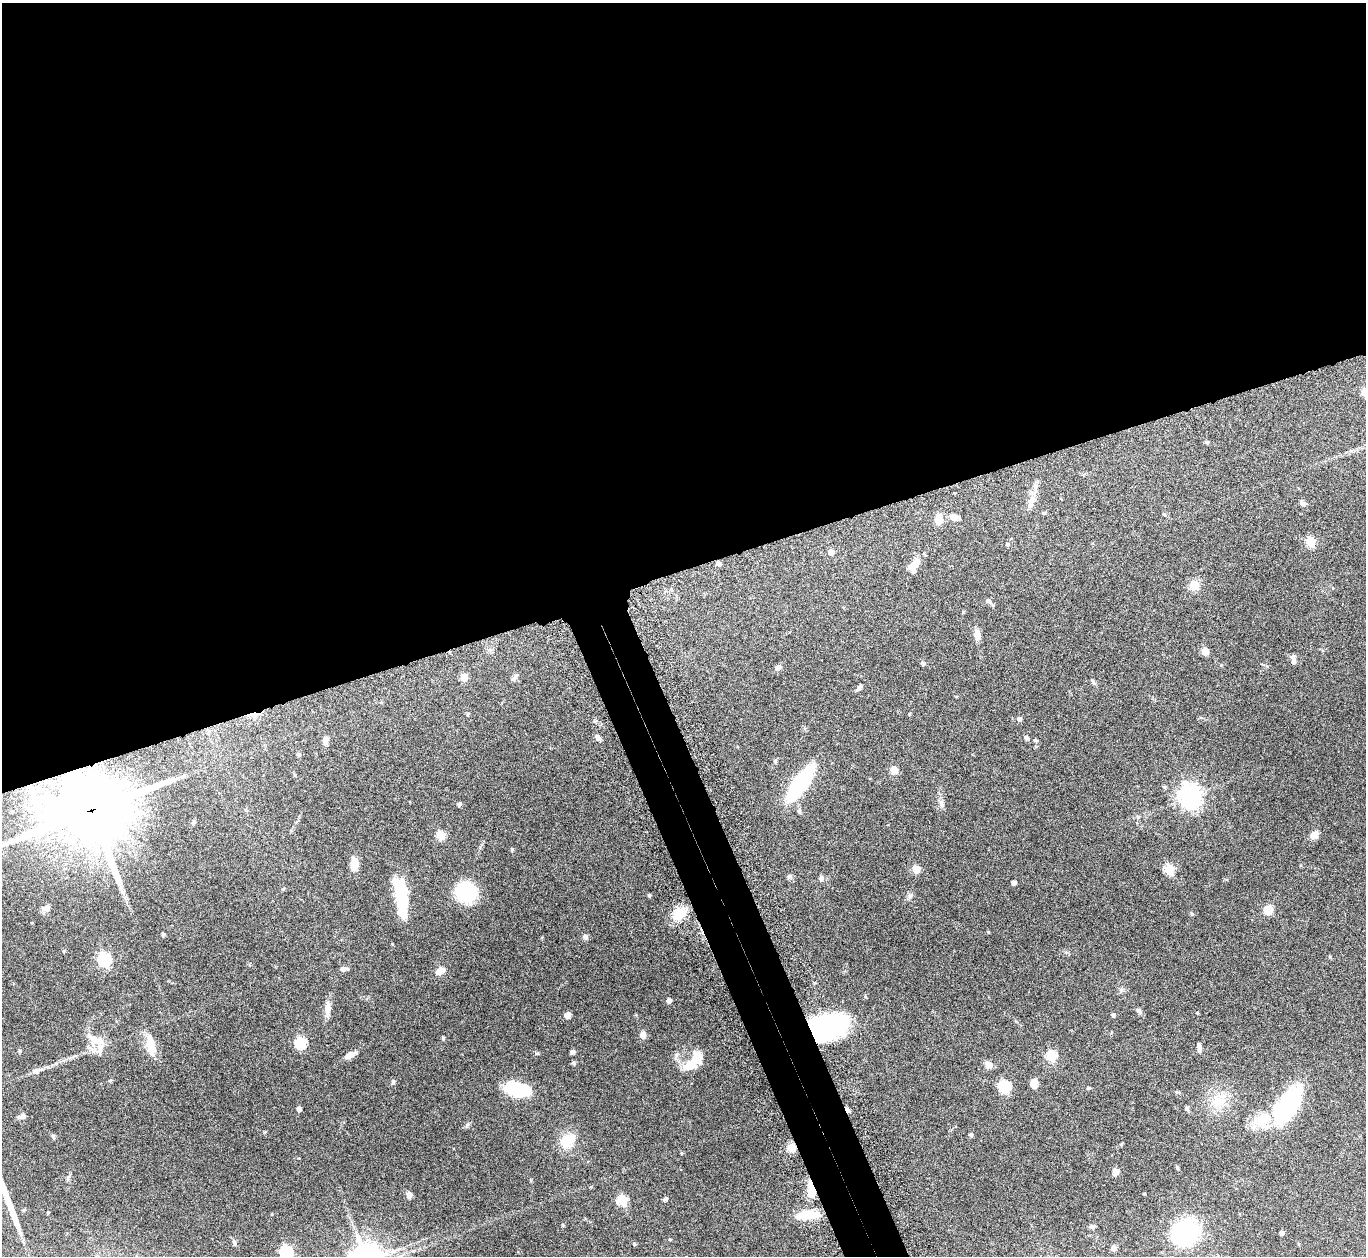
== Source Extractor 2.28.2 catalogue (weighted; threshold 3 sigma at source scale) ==
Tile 2 of 4 x 4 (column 2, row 1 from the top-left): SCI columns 1409-2772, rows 3953-5206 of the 5546 x 5534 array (HDU 1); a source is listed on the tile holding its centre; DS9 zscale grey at full resolution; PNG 1368 x 1258 px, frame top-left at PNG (2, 3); no overlay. Shown black and unused: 48% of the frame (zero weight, under 8 of 15 exposures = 4% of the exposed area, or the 3 px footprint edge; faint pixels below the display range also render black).
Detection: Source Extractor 2.28.2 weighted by HDU 2 'WHT'; one run over the whole footprint, this tile lists its part. Background 0.0793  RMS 0.0027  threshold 0.011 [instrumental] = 3 sigma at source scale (4.09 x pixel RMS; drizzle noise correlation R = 1.36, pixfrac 0.8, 0.05/0.05 arcsec/px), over >= 5 px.
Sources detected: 136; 4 inside a brighter object's white glare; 2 long thin detections or spike segments (spike, bleed or trail) — not listed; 4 inside a brighter listed object's ellipse — not listed separately; the other 126 listed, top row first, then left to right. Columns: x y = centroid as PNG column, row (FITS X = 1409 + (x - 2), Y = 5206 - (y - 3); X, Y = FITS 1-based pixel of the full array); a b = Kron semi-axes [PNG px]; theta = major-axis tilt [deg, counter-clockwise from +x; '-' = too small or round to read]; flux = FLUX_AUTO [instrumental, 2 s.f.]
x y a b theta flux
1365 392 5 5 - 7.8
1207 442 6 4 1 0.3
1035 486 7 6 - 0.66
1302 503 8 6 -45 0.74
1030 505 14 7 81 1.4
1044 513 6 4 19 0.27
1164 514 5 5 - 0.3
954 517 9 7 -4 1.6
939 519 13 8 81 2.3
1311 542 5 5 - 11
1007 544 5 5 - 0.33
831 552 5 4 - 1.7
719 564 5 5 - 0.71
914 565 14 8 50 4
1194 585 10 10 - 3
988 601 8 6 -47 0.65
977 634 12 7 -80 1.5
1205 651 5 5 - 4.7
1294 661 7 5 -87 0.83
924 663 6 4 18 0.3
778 668 9 7 34 0.67
464 677 5 5 - 3.5
515 677 11 5 48 0.58
858 688 7 5 32 0.63
468 714 5 4 - 0.29
909 714 4 3 - 0.23
253 715 11 6 -10 1.2
1019 719 5 5 - 0.61
598 737 7 5 -47 0.89
1026 738 6 5 - 0.51
325 740 9 6 78 1.2
1035 740 5 4 - 0.39
298 754 5 4 - 0.44
775 761 5 5 - 0.33
894 770 9 8 - 1.7
800 784 38 12 55 24
1164 787 6 4 -2 0.34
1190 796 8 7 - 180
941 802 9 5 -30 0.65
459 804 6 4 46 0.43
91 810 25 21 16 2300
12 811 5 5 - 0.46
193 822 6 4 88 0.31
441 835 5 5 - 10
1314 835 9 7 48 1.9
512 849 5 4 - 0.34
354 863 14 8 -87 2.7
916 869 5 5 - 5.5
1169 869 6 5 - 14
789 876 7 7 - 0.54
821 878 7 6 - 0.62
1014 882 4 4 - 1.1
283 889 4 4 - 0.24
466 892 17 16 - 16
402 894 34 14 -78 10
649 895 4 3 - 0.36
910 896 8 6 74 0.64
46 908 9 7 22 1.2
1268 910 9 9 - 3.3
679 913 15 11 38 5.8
1192 914 5 3 - 0.24
163 934 5 4 - 0.35
585 937 7 6 - 0.58
64 951 5 4 - 0.26
105 959 6 6 - 34
344 969 8 5 7 0.88
440 971 9 7 25 2.2
669 1000 4 4 - 1.1
327 1008 17 8 88 1.9
1138 1011 8 5 -46 0.71
567 1015 7 6 - 1
1113 1015 5 4 - 0.49
826 1027 31 20 13 47
643 1035 7 6 - 1.6
443 1038 4 3 - 0.35
93 1039 13 9 -46 2.6
301 1043 6 5 - 20
150 1046 25 11 -82 4.2
1199 1047 11 5 -85 0.9
100 1049 23 7 79 1.6
19 1051 5 4 - 0.28
572 1052 5 4 - 0.66
537 1053 6 3 18 0.28
350 1055 15 6 26 1.7
1051 1056 6 5 - 16
694 1060 29 11 26 3.5
574 1063 4 4 - 0.51
988 1064 10 8 -29 1.4
36 1071 8 8 - 0.8
110 1080 5 3 - 0.27
393 1082 6 5 - 0.55
1034 1083 10 8 80 1.3
1004 1087 6 6 - 23
1089 1088 5 3 - 0.27
518 1090 25 14 -12 11
1218 1101 16 13 -18 4.3
1288 1104 38 15 64 24
299 1109 5 4 - 0.92
1187 1109 8 4 -57 0.42
848 1110 9 4 -55 0.71
21 1116 10 5 21 0.72
1262 1120 23 21 30 5.8
971 1135 5 5 - 0.4
53 1136 7 4 -64 0.37
567 1141 17 12 44 5.5
1121 1144 4 4 - 0.23
791 1147 9 8 - 2.3
681 1153 4 4 - 0.23
1177 1168 6 3 -63 0.34
1116 1172 7 6 - 1.4
811 1188 13 8 -70 3.2
409 1195 5 5 - 1.8
665 1199 6 4 44 0.45
622 1200 6 5 - 14
23 1210 4 4 - 0.28
48 1212 3 2 - 0.21
808 1215 27 9 4 6.3
563 1225 4 4 - 0.24
1092 1227 7 5 -9 0.54
1185 1233 33 29 34 17
1282 1233 4 4 - 0.71
234 1243 9 5 -78 0.51
634 1244 4 4 - 0.25
1299 1244 5 3 - 0.18
1114 1248 6 6 - 0.94
286 1252 6 6 - 33
Overlapping masked pixels (flux is a lower limit): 6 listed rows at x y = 253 715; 91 810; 826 1027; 848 1110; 791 1147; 811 1188
Isophote crosses this tile's border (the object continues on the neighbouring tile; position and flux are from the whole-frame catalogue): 2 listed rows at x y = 1365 392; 286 1252
Unlisted compact peaks at least as high as the median listed source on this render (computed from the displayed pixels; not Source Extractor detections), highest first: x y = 467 1125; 264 1132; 392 944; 1330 957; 1197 1013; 531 1180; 865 997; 1221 665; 670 1239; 1121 990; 56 1063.